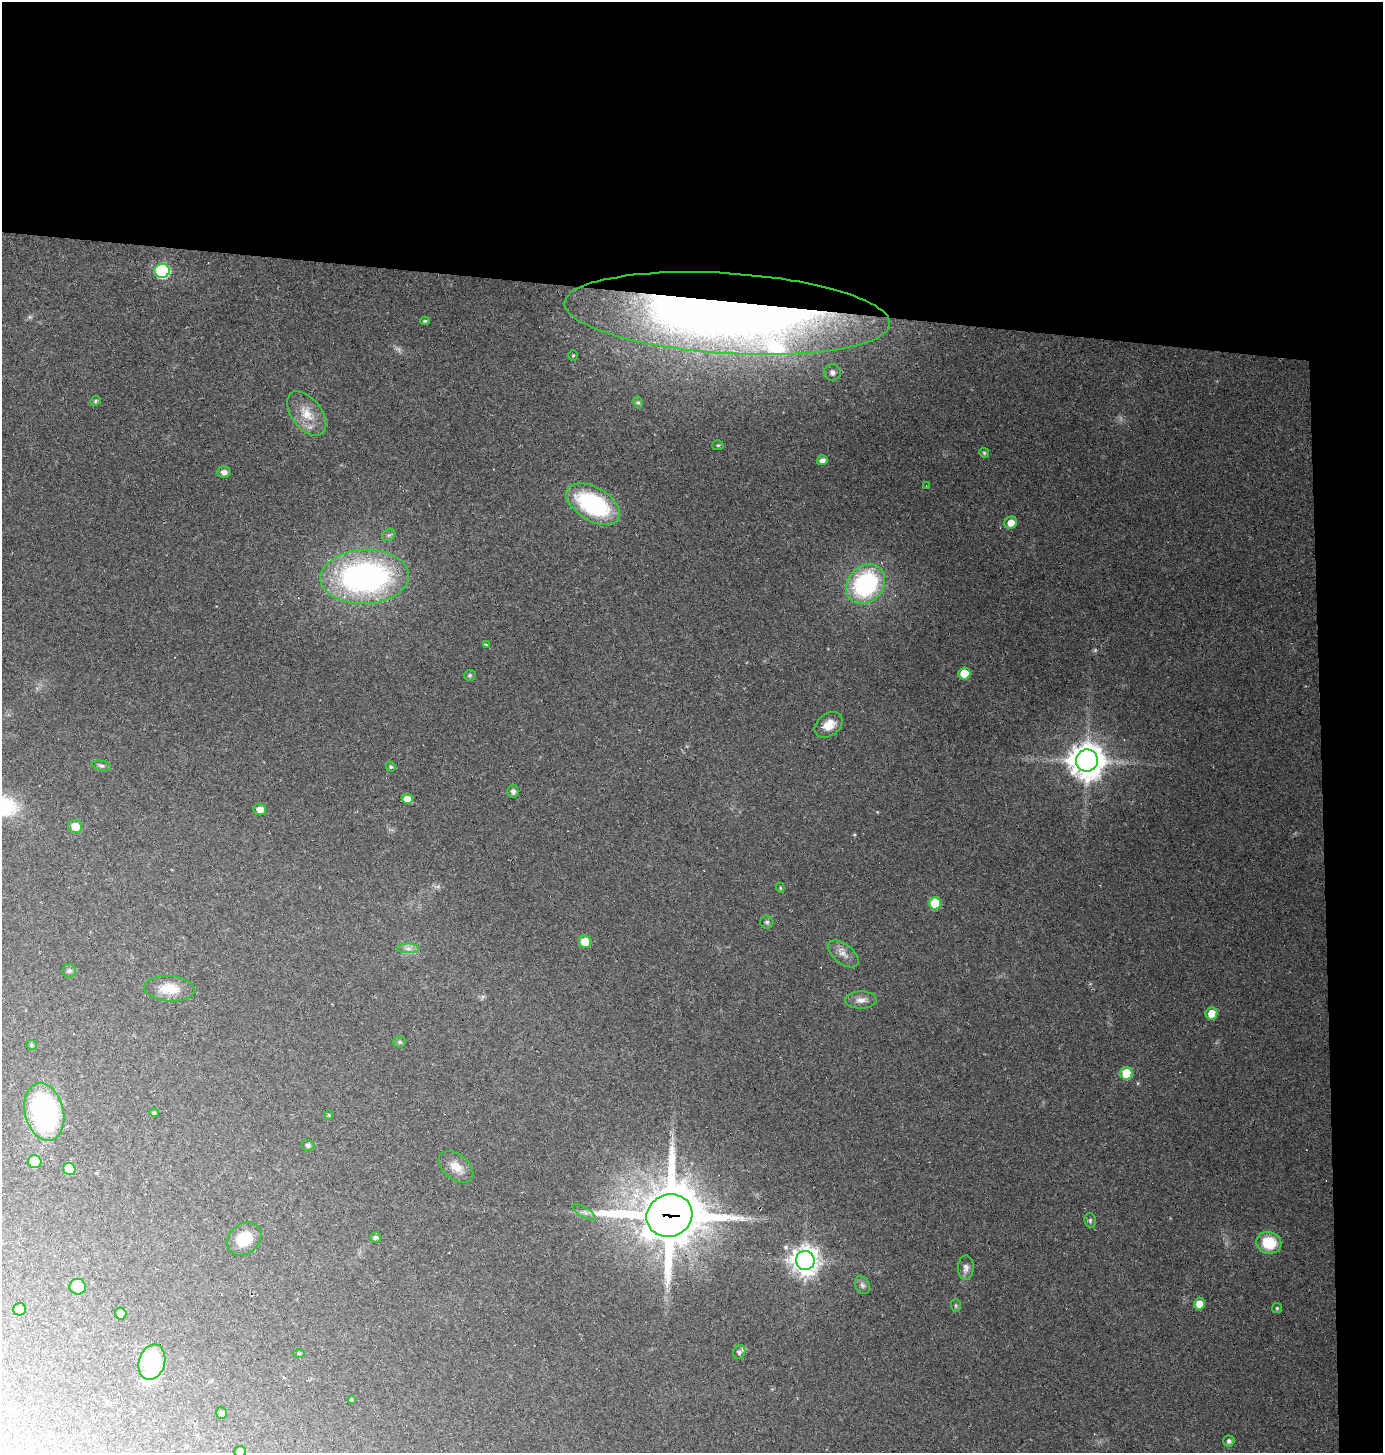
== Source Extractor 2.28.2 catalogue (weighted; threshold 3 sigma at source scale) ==
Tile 3 of 3 x 3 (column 3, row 1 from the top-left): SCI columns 2860-4240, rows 2903-4353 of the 4379 x 4353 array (HDU 1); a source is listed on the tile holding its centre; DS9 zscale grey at full resolution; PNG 1385 x 1455 px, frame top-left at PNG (2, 2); each listed source drawn as its Kron ellipse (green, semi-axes under 4 px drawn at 4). Shown black and unused: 24% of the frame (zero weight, under 2 of 3 exposures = <1% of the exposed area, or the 3 px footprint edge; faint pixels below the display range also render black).
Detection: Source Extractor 2.28.2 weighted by HDU 2 'WHT'; one run over the whole footprint, this tile lists its part. Background 0.131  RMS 0.011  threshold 0.0488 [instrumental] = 3 sigma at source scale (4.5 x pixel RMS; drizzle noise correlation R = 1.50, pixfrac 1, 0.05/0.05 arcsec/px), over >= 5 px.
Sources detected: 80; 2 too faint to see at this stretch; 4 cosmic-ray / hot-pixel residue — neither listed nor drawn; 3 inside a brighter listed object's ellipse — not listed separately; the other 71 listed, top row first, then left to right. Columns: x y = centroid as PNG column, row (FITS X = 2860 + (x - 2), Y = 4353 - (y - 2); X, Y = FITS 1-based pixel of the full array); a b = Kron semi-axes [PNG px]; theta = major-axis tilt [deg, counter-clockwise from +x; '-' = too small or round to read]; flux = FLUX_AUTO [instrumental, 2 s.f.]
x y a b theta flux
162 271 7 7 - 140
727 313 163 40 -4 1300
425 321 4 4 - 1.5
573 355 5 4 - 1.3
832 372 8 8 - 4.3
96 401 6 4 25 1.6
638 403 6 4 -62 1.6
307 414 26 15 -52 22
718 445 5 5 - 1.4
984 453 5 4 - 1.5
822 460 5 5 - 5.2
224 472 7 5 2 4.7
926 486 3 2 - 0.69
593 504 29 17 -30 110
1011 523 6 6 - 11
389 535 7 5 42 2.3
365 577 44 27 2 320
866 584 21 17 48 140
486 645 3 3 - 2.4
964 673 6 6 - 22
470 675 6 5 - 1.9
829 725 15 11 36 14
1087 760 11 11 - 2300
101 766 9 5 -10 2.7
391 767 5 4 - 1.7
513 791 6 6 - 3.8
407 799 5 5 - 9.4
260 809 6 5 - 8
75 827 7 6 - 15
780 888 5 4 - 1.2
935 903 6 6 - 33
767 922 6 6 - 2.3
585 942 6 6 - 22
408 948 11 5 0 4.2
843 954 18 9 -38 8.4
69 971 7 6 - 2.6
169 989 25 12 -4 23
861 1000 16 8 2 7.4
1212 1013 6 6 - 15
400 1042 6 5 - 1.9
31 1045 5 5 - 1.7
1126 1073 6 6 - 29
44 1112 29 19 -76 160
154 1113 5 4 - 1.6
329 1115 4 4 - 1.3
308 1145 6 5 - 2.9
35 1162 7 6 - 31
456 1167 20 12 -39 13
69 1169 6 6 - 31
584 1212 13 5 -31 4.3
669 1216 23 21 23 7500
1090 1220 7 5 -78 2.2
375 1237 5 5 - 2.8
244 1239 18 15 39 25
1269 1243 13 11 -16 37
805 1260 9 9 - 1200
966 1268 12 8 86 6.2
862 1285 9 6 -61 3.4
78 1287 8 8 - 20
1199 1304 6 5 - 14
956 1305 6 5 - 1.8
1277 1308 5 5 - 1.4
20 1309 6 6 - 6.2
121 1314 6 5 - 9.4
739 1352 7 6 - 2.9
299 1353 6 4 0 1.4
152 1362 18 13 75 75
351 1400 4 3 - 1.5
221 1413 6 5 - 3.1
1229 1441 5 5 - 2.8
240 1452 6 5 - 6.9
Overlapping masked pixels (flux is a lower limit): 2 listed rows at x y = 727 313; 669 1216
Isophote crosses this tile's border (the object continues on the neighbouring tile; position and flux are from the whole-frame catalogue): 1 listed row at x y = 240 1452